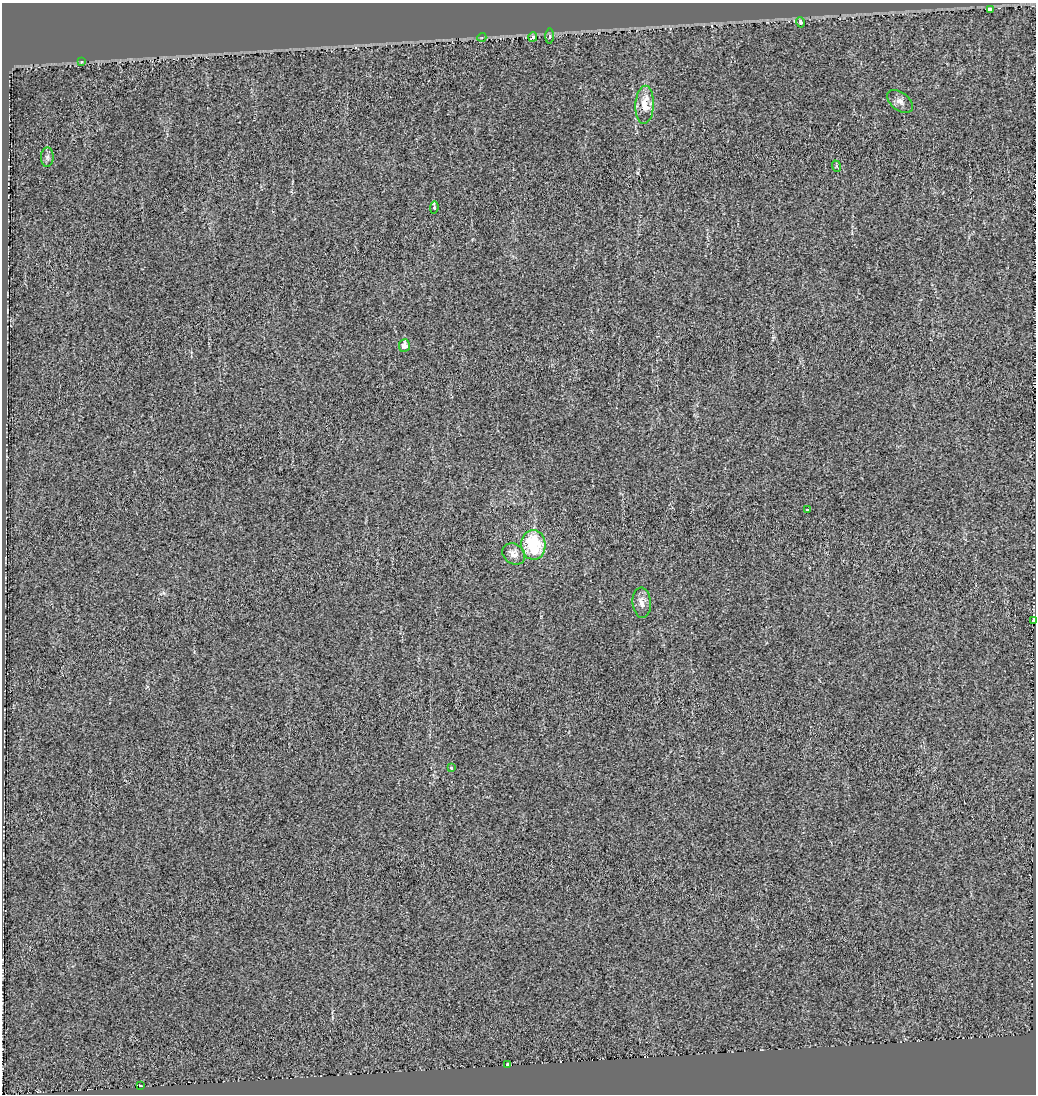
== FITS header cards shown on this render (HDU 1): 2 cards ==
NAXIS1  =                 1034
NAXIS2  =                 1092

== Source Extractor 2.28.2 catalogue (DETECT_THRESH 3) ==
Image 1034 x 1092 px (HDU 1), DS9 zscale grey, 1 PNG px = 1 image px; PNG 1038 x 1096 px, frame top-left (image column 1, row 1092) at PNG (2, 3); each listed source drawn as its Kron ellipse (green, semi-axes under 4 px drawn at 4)
Background 6.58e-04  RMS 0.015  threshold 0.0449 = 3 sigma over >= 5 px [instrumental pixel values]
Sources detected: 20; all 20 listed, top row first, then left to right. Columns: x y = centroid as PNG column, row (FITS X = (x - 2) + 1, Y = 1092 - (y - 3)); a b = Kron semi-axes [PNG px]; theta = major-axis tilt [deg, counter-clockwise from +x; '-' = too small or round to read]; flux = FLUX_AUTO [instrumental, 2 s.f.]
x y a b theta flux
990 10 4 4 - 34
801 22 5 4 - 2.6
550 36 7 4 90 1.7
482 37 4 3 - 0.99
533 37 5 4 - 4.4
81 62 4 3 - 2.5
900 101 15 9 -37 5.8
645 105 19 9 87 20
47 157 9 6 88 3.1
836 166 6 3 -71 1.2
434 208 6 4 85 2
404 345 6 5 - 6.6
807 509 3 3 - 1.5
533 545 15 12 -86 61
514 554 12 9 -38 9.7
642 603 15 9 -86 9
1033 620 4 3 - 38
451 768 3 3 - 2
508 1065 3 3 - 11
141 1086 3 3 - 11
At the frame edge (FLAGS 8, measured only in part): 1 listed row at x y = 1033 620